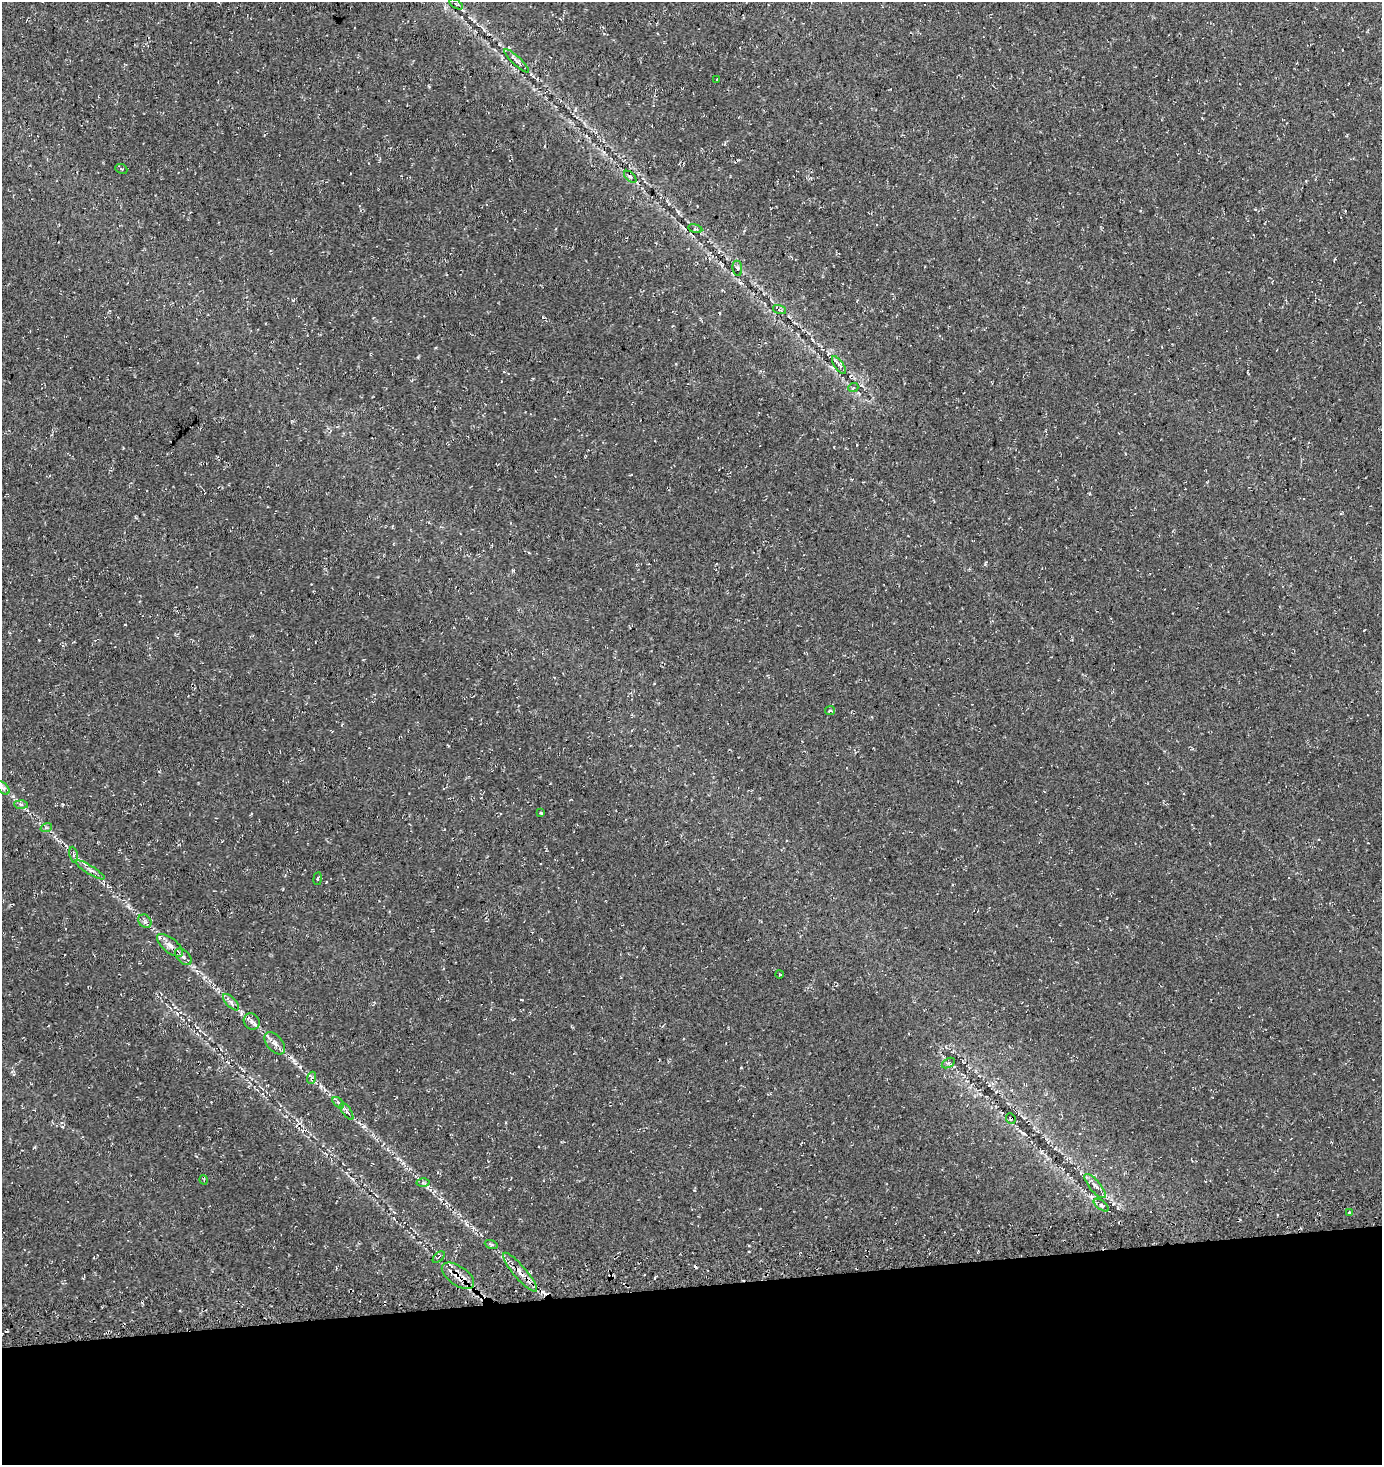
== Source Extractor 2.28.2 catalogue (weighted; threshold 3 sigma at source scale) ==
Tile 8 of 3 x 3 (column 2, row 3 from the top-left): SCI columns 1561-2940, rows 170-1632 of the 4461 x 4729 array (HDU 1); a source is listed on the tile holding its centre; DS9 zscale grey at full resolution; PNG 1384 x 1467 px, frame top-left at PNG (2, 2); each listed source drawn as its Kron ellipse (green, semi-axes under 4 px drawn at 4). Shown black and unused: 12% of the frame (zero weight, under 3 of 4 exposures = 13% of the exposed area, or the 3 px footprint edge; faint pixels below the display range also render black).
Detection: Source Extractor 2.28.2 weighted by HDU 2 'WHT'; one run over the whole footprint, this tile lists its part. Background 0.0444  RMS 0.0046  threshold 0.0206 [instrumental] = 3 sigma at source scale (4.5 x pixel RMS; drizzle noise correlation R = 1.50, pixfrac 1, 0.0396/0.0396 arcsec/px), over >= 5 px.
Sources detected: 44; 3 cosmic-ray / hot-pixel residue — neither listed nor drawn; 2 inside a brighter listed object's ellipse — not listed separately; the other 39 listed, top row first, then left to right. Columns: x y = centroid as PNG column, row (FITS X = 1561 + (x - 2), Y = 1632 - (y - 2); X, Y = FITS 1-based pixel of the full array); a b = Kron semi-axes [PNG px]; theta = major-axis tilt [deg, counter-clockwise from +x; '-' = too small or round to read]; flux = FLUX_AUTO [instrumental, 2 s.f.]
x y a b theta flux
456 4 8 3 -32 0.6
516 61 16 3 -43 1.6
717 79 2 2 - 0.36
121 169 6 4 -24 0.66
630 177 7 3 -44 0.59
695 229 7 3 -11 0.56
737 268 7 5 -83 0.83
779 310 7 3 -19 0.69
839 365 10 4 -54 1.4
853 388 5 3 - 0.48
830 710 5 3 - 0.82
3 788 8 4 -44 1.2
21 804 6 4 -3 0.86
541 813 4 4 - 0.57
46 828 6 3 17 0.63
73 855 8 4 -80 0.73
90 870 17 4 -31 2.1
318 879 6 3 81 0.53
145 921 7 6 - 1.3
170 945 16 7 -39 3.3
183 957 10 6 -45 1.7
779 974 4 2 - 0.37
231 1002 10 4 -45 1.6
252 1022 9 7 -46 1.9
275 1043 13 7 -51 2.8
948 1063 7 4 31 0.74
311 1078 6 3 70 0.75
338 1103 7 4 -45 0.93
347 1111 10 2 -55 0.75
1011 1118 5 5 - 0.82
204 1180 5 3 - 0.46
423 1183 6 4 -1 0.87
1095 1186 15 5 -50 2.2
1101 1205 9 4 -36 1.2
1349 1212 3 3 - 0.93
491 1244 6 4 -19 0.63
439 1257 7 3 42 0.63
520 1272 25 6 -49 5
458 1276 18 9 -35 5.1
Overlapping masked pixels (flux is a lower limit): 4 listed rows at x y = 839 365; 1011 1118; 520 1272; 458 1276
Unlisted compact peaks at least as high as the median listed source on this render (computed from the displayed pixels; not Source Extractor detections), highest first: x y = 300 1067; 293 300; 294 1060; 513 570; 320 1086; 13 796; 678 211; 418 357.